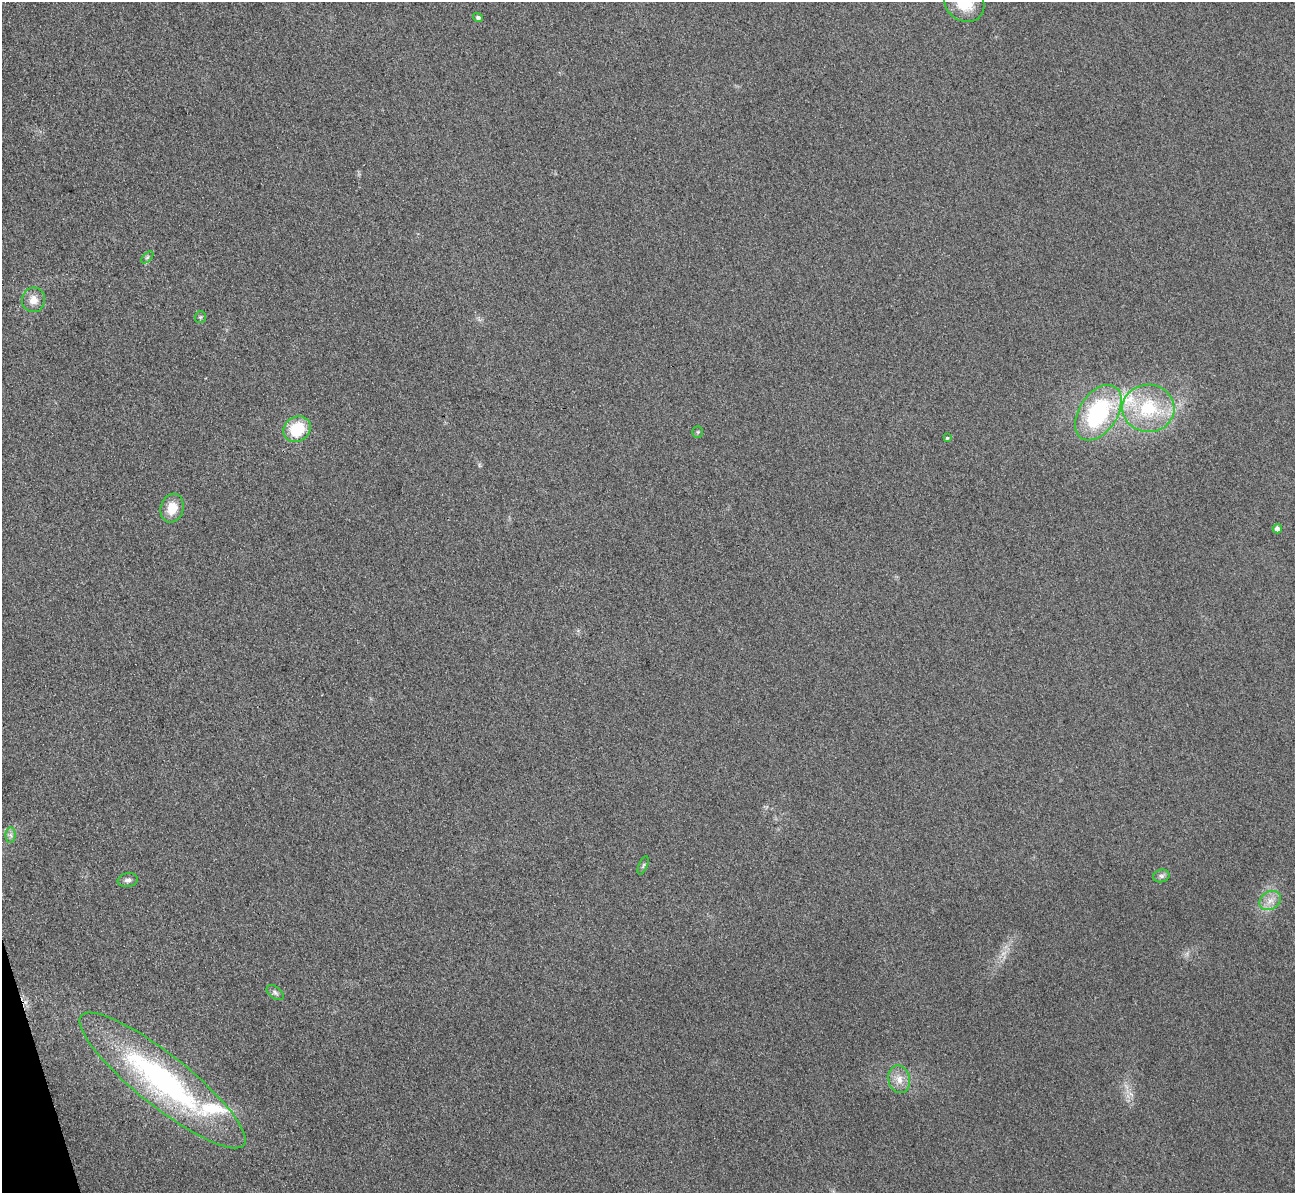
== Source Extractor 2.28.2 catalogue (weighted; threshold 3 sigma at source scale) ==
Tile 7 of 4 x 4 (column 3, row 2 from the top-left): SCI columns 2613-3905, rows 2542-3732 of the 5225 x 5207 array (HDU 1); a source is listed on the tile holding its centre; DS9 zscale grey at full resolution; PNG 1297 x 1195 px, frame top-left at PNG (2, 2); each listed source drawn as its Kron ellipse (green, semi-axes under 4 px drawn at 4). Shown black and unused: <1% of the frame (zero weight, under 3 of 4 exposures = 3% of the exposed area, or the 3 px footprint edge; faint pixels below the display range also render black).
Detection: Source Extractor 2.28.2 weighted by HDU 2 'WHT'; one run over the whole footprint, this tile lists its part. Background 0.315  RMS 0.024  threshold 0.108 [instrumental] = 3 sigma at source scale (4.5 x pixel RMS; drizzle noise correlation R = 1.50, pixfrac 1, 0.05/0.05 arcsec/px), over >= 5 px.
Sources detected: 22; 2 inside a brighter listed object's ellipse — not listed separately; the other 20 listed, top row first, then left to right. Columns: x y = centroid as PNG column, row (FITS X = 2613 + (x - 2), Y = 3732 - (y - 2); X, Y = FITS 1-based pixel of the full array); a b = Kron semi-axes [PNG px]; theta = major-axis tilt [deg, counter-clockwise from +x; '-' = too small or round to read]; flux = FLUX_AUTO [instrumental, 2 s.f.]
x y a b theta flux
964 3 21 18 -37 70
478 17 5 4 - 6.9
147 257 7 4 45 4.3
33 300 12 11 - 24
200 317 6 5 - 3.8
1148 408 26 23 -5 150
1098 413 31 19 56 260
297 429 14 12 36 89
698 432 5 5 - 3.1
947 438 3 3 - 3.5
172 508 14 11 76 42
1277 529 5 4 - 13
11 835 7 5 -88 7.2
643 865 10 3 67 4
1161 876 8 6 13 7
128 880 10 7 9 9.3
1270 901 11 8 34 19
275 993 10 5 -38 7.3
899 1079 14 10 -75 25
163 1080 104 26 -38 650
Overlapping masked pixels (flux is a lower limit): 1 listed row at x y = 163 1080
Isophote crosses this tile's border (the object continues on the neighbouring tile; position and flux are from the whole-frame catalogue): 1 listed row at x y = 964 3